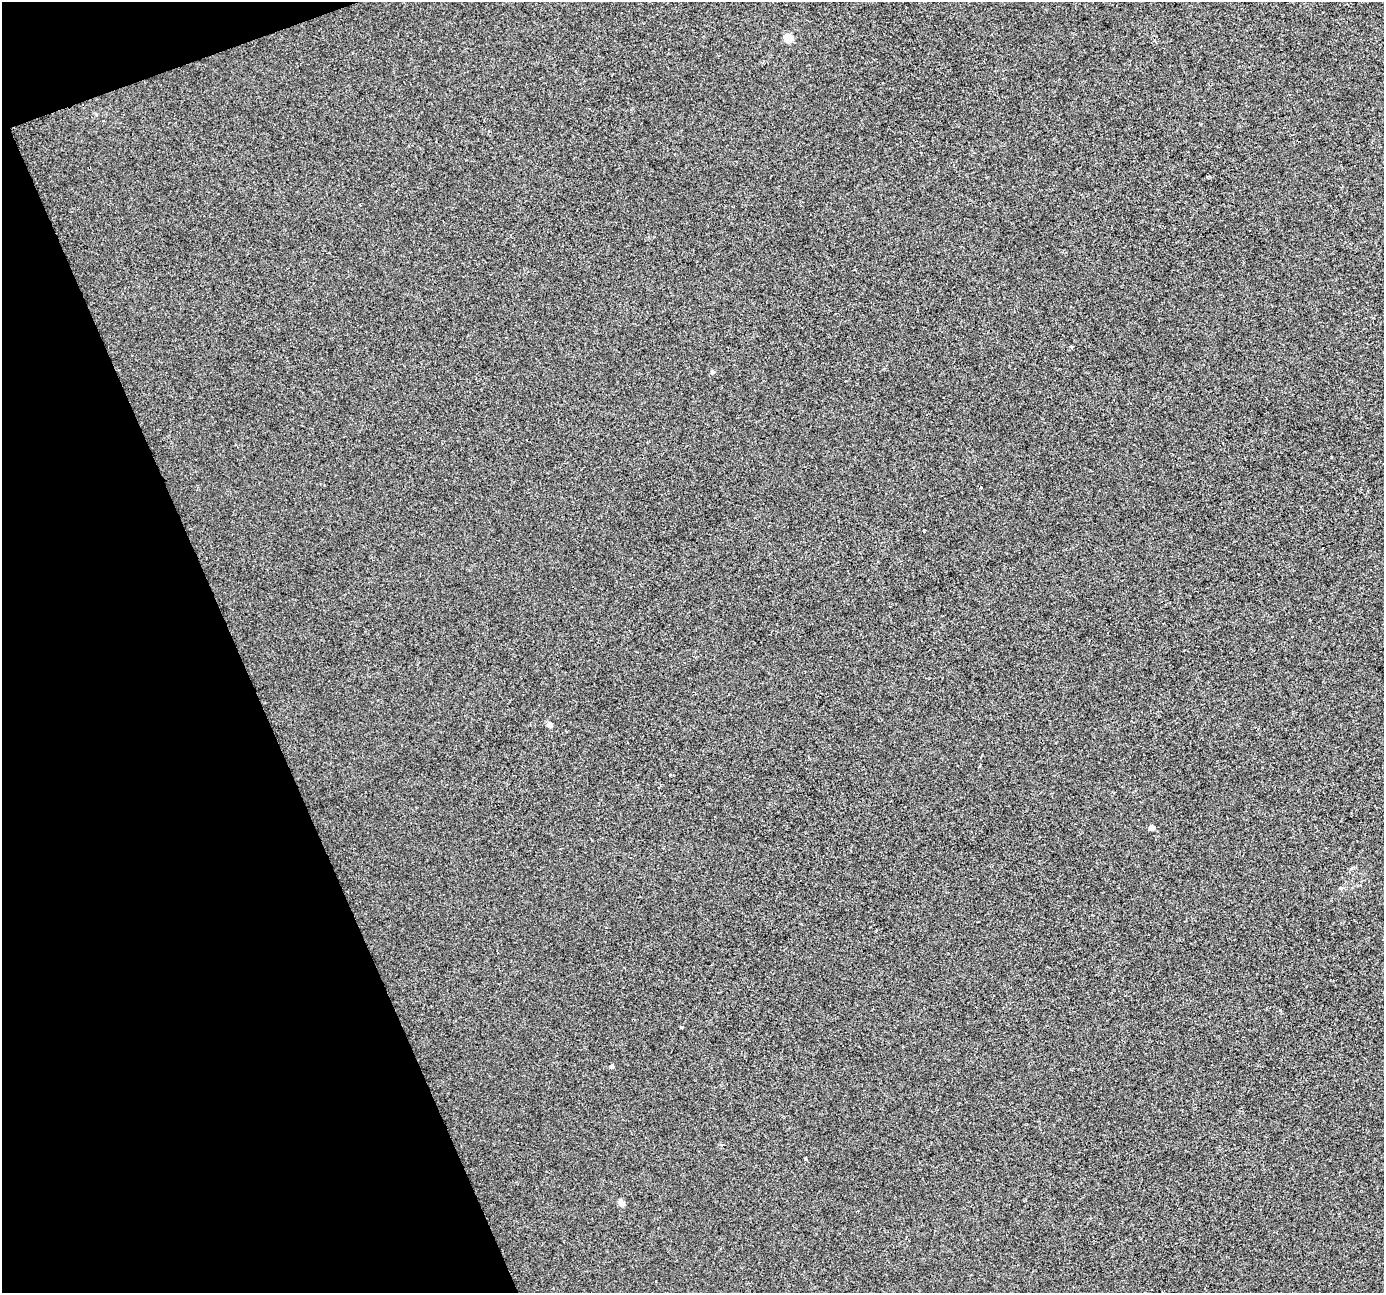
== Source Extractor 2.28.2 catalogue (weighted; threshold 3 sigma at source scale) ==
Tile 5 of 4 x 4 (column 1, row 2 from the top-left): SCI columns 2-1383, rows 2713-4003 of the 5527 x 5369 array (HDU 1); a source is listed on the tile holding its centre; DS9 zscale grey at full resolution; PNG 1386 x 1295 px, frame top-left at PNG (2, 2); no overlay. Shown black and unused: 18% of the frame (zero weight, under 2 of 3 exposures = <1% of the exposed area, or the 3 px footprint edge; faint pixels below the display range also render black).
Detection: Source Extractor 2.28.2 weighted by HDU 2 'WHT'; one run over the whole footprint, this tile lists its part. Background 4.48e-04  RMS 0.0058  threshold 0.0261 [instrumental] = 3 sigma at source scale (4.5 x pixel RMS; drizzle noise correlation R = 1.50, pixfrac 1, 0.0396/0.0396 arcsec/px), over >= 5 px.
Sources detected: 12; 1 cosmic-ray / hot-pixel residue — not listed; the other 11 listed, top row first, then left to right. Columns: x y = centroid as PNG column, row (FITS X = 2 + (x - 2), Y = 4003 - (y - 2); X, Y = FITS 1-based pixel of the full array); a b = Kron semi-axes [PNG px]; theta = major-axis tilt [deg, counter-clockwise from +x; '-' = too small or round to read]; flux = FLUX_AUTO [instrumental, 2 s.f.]
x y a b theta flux
788 38 6 5 - 13
1072 347 3 3 - 1.1
712 372 5 5 - 0.88
1331 457 2 2 - 0.54
981 487 4 3 - 0.77
924 530 3 2 - 0.68
549 724 5 5 - 2.6
1152 828 5 4 - 2.6
1280 1011 3 3 - 0.91
612 1066 5 5 - 1.3
621 1203 5 5 - 4.3
Unlisted compact peaks at least as high as the median listed source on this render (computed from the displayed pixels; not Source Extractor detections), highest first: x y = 805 1159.